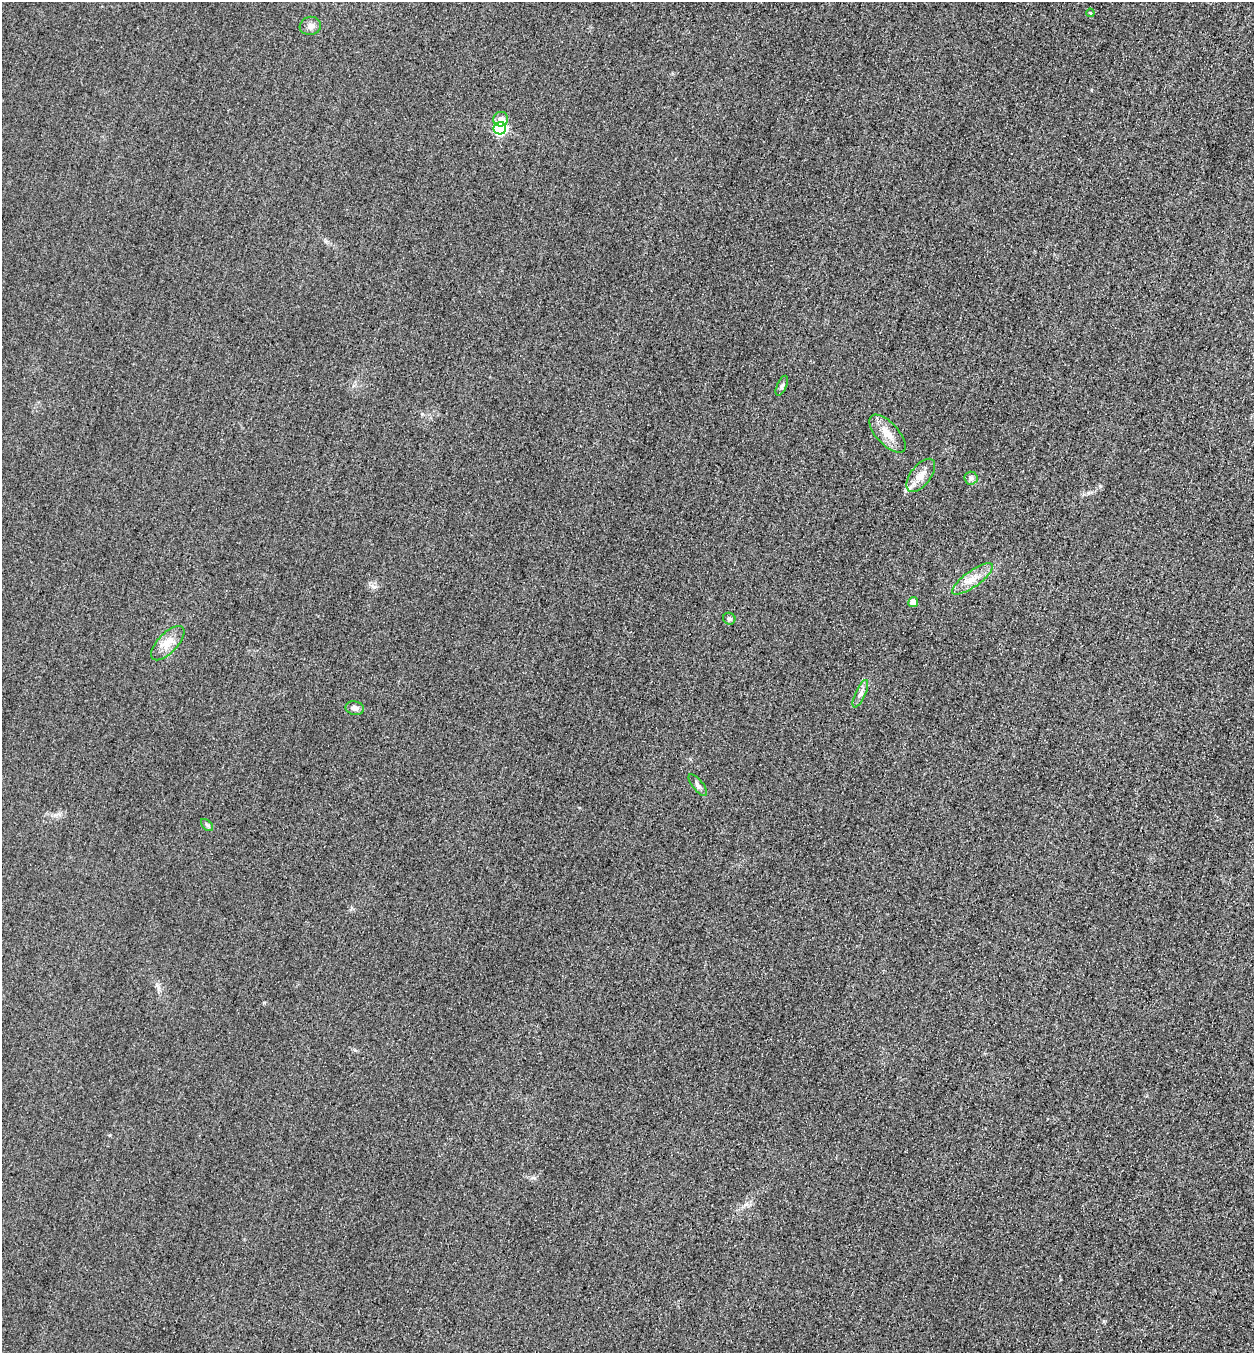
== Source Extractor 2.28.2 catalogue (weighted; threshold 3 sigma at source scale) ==
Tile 6 of 4 x 4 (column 2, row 2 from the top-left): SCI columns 1416-2667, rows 2725-4075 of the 5463 x 5449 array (HDU 1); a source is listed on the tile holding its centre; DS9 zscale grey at full resolution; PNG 1256 x 1355 px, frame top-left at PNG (2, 2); each listed source drawn as its Kron ellipse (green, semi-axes under 4 px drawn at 4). Shown black and unused: <1% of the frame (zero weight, under 3 of 4 exposures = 3% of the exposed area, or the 3 px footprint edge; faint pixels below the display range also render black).
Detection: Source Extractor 2.28.2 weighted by HDU 2 'WHT'; one run over the whole footprint, this tile lists its part. Background 0.0772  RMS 0.017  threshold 0.0761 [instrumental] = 3 sigma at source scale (4.5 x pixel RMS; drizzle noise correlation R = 1.50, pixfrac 1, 0.05/0.05 arcsec/px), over >= 5 px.
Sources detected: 16; all 16 listed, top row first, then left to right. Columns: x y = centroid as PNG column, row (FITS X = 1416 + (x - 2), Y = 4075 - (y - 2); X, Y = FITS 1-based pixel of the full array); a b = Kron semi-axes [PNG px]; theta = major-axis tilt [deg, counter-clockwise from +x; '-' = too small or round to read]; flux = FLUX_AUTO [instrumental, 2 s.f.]
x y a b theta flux
1090 13 4 3 - 2.2
310 26 11 9 9 8.7
501 119 7 7 - 12
500 128 6 6 - 220
782 386 11 4 66 4.3
887 434 24 11 -47 24
921 475 19 10 52 21
971 478 6 6 - 4.3
973 579 24 8 36 22
913 602 5 5 - 15
729 619 6 5 - 3.2
168 643 22 10 46 21
860 694 15 5 65 7.6
355 708 9 7 -11 7.6
698 785 13 5 -51 5.7
207 825 7 4 -45 3.2
Unlisted compact peaks at least as high as the median listed source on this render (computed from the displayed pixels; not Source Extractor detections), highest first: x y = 374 587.